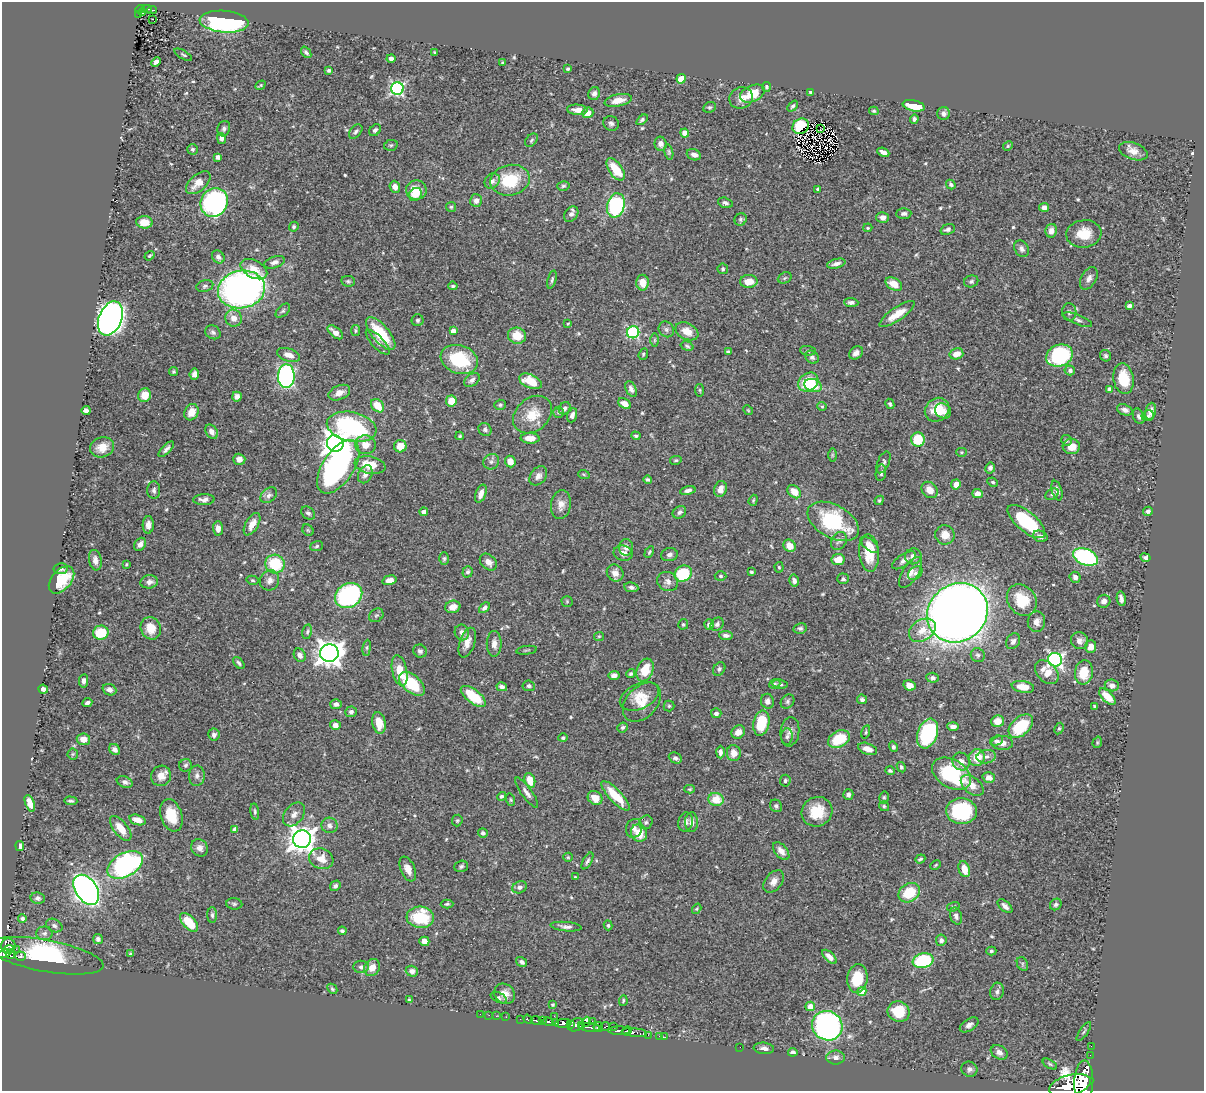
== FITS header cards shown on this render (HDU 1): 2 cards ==
NAXIS1  =                 1202
NAXIS2  =                 1089

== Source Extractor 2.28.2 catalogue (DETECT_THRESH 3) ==
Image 1202 x 1089 px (HDU 1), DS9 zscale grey, 1 PNG px = 1 image px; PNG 1206 x 1093 px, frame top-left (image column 1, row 1089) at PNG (2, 2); each listed source drawn as its Kron ellipse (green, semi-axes under 4 px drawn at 4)
Background 0.617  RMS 0.017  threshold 0.0522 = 3 sigma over >= 5 px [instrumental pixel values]
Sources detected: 561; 5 with non-positive FLUX_AUTO (blend fragments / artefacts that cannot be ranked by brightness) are neither listed nor drawn; of the other 556, the 500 brightest by FLUX_AUTO listed and drawn (56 fainter detections omitted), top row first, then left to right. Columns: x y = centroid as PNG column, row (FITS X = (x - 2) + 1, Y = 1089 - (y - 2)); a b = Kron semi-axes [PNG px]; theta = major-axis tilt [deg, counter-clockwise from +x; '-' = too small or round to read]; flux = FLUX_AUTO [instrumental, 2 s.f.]
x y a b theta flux
140 9 5 3 - 54
146 9 5 2 - 73
152 10 5 2 - 15
142 12 3 3 - 24
139 14 3 2 - 11
153 19 3 2 - 1.5
224 22 24 11 -5 220
306 52 6 3 -53 2.8
435 52 3 3 - 1.6
183 55 10 4 -31 2
391 58 4 3 - 4
156 62 5 4 - 4.8
503 62 3 3 - 1.6
568 69 3 3 - 1.7
329 70 4 3 - 3.2
681 79 4 4 - 24
261 85 5 4 - 1.5
766 87 5 4 - 1.7
397 89 6 6 - 200
811 92 4 4 - 2.6
594 94 7 5 64 4.4
752 94 13 8 23 29
741 98 12 10 22 9.2
618 100 14 6 11 12
793 106 6 4 50 2.3
914 106 11 5 -12 29
710 107 6 5 - 2.1
577 110 10 5 -4 8.7
874 111 5 3 - 1.4
588 113 5 5 - 11
944 113 6 6 - 4.5
914 119 4 4 - 2.9
642 120 6 4 38 2.3
611 123 8 7 - 3.5
801 126 8 7 - 39
224 129 8 6 72 3.6
820 129 2 2 - 1.4
375 130 7 5 49 2.8
356 132 8 5 49 2.9
685 133 4 4 - 12
221 138 5 4 - 5.4
531 140 8 5 44 2.3
661 144 7 6 - 4.7
391 145 7 5 12 2.3
1008 146 5 4 - 1.5
192 149 5 5 - 2.3
1133 151 15 8 -19 10
669 152 8 4 -77 1.9
883 152 6 4 -24 5.7
694 155 7 5 -25 5.6
218 157 4 4 - 5.4
616 169 13 6 -55 33
510 180 20 15 12 53
492 181 8 7 - 5.6
198 183 15 8 41 16
951 184 5 4 - 2.9
563 186 6 4 15 2
395 187 6 5 - 7.6
818 189 3 3 - 1.7
416 190 10 9 - 25
415 195 7 6 - 6.7
476 200 6 6 - 5.3
214 202 15 13 55 290
725 203 7 5 -16 3.2
616 205 12 8 75 130
451 207 5 5 - 1.8
1044 207 5 4 - 6
571 214 8 6 50 4.8
904 214 7 5 1 3.3
883 217 6 5 - 4.5
741 219 6 5 - 2.3
144 222 8 6 -6 14
294 227 5 4 - 2.2
868 228 4 3 - 1.3
948 229 7 5 20 3.6
1051 231 7 5 79 7
1084 234 17 13 7 25
1022 249 8 6 -57 4.5
149 256 5 4 - 1.7
218 257 7 6 - 3.8
274 262 10 5 18 4.9
836 264 9 4 14 5.5
254 269 14 8 -28 14
723 269 5 5 - 2.1
785 278 7 5 23 2.1
1089 278 12 7 61 5.9
552 280 9 4 74 2.3
348 281 7 5 -11 2.1
749 281 8 6 1 13
971 281 7 6 - 2.6
642 283 8 6 -89 14
894 284 9 6 -31 16
205 286 8 6 16 3
453 286 5 3 - 1.7
241 289 24 18 11 550
851 302 7 4 -2 3.4
1129 306 4 4 - 4.5
283 311 8 5 45 2.3
1069 312 9 7 -86 4.1
897 314 21 6 34 18
110 318 18 11 67 830
234 318 9 8 - 10
417 320 6 6 - 2.5
1078 320 15 5 -23 4.3
568 323 4 3 - 1.3
666 329 8 7 - 3.6
356 331 5 4 - 1.7
453 331 4 4 - 7
687 331 12 8 -26 13
213 332 8 6 -32 3.4
335 332 9 5 -39 8.3
633 332 6 6 - 120
381 334 20 8 -50 48
517 336 9 8 - 20
655 340 6 4 90 2.1
378 342 16 6 -46 6.2
687 346 7 4 -17 2
808 351 8 5 -6 2.1
728 352 4 3 - 1.6
856 353 7 6 - 6.4
643 354 6 4 70 1.5
956 354 7 5 14 11
289 355 12 6 -18 8.3
1059 356 14 10 22 110
1105 356 6 5 - 2.4
812 357 7 6 - 3.7
459 359 19 14 -19 67
1070 370 5 5 - 4.1
173 372 4 4 - 1.8
194 374 5 5 - 5.8
286 376 12 8 88 290
1123 379 15 10 -81 34
472 380 8 5 36 4.3
530 381 12 6 -24 24
808 382 11 8 37 48
813 386 9 6 -21 16
631 389 8 5 -64 4.6
1109 389 4 3 - 2.7
700 390 6 4 -82 1.5
339 393 11 7 22 8.8
145 395 7 6 - 15
237 397 5 5 - 6.2
451 401 5 5 - 19
625 404 7 5 -32 9.2
890 404 5 4 - 2.1
500 405 6 5 - 2.2
378 406 7 5 -47 20
822 406 5 4 - 1.4
565 408 6 5 - 3.6
748 410 5 4 - 1.3
937 410 13 11 40 23
1125 410 8 5 -19 4.7
86 411 4 4 - 5.8
943 411 8 7 - 7.4
1151 411 8 5 81 9.8
191 412 8 7 - 14
559 412 5 5 - 2.4
533 415 21 16 41 26
572 415 7 4 71 4.7
1139 416 8 5 -68 3.8
1148 416 6 5 - 2.6
352 427 25 14 -12 180
485 429 7 6 - 2.8
212 432 8 5 -57 5.5
460 436 4 3 - 1.4
636 436 4 3 - 2
530 438 9 5 -2 12
918 439 7 7 - 38
1066 440 5 5 - 2.2
335 443 8 8 - 1100
365 445 10 9 - 12
400 446 6 6 - 14
1071 446 8 7 - 14
102 447 12 10 19 13
166 449 10 4 46 3.9
961 452 5 4 - 1.5
832 455 6 4 -90 1.8
239 459 6 5 - 6.4
676 460 6 4 13 1.8
510 461 6 5 - 11
491 462 8 7 - 4
883 462 11 6 66 3.2
370 465 15 8 -10 25
338 467 30 15 57 260
990 468 5 5 - 3.1
881 473 8 5 80 3.4
365 474 9 6 64 6.4
584 475 6 3 -20 1.3
538 476 10 7 53 5.9
648 480 4 4 - 2.6
993 482 5 4 - 1.7
956 484 5 5 - 8.4
720 489 8 6 74 8.4
154 490 9 6 -88 3.5
688 490 8 4 12 4.1
930 490 9 7 -48 10
1057 491 10 5 -74 4.9
794 492 7 5 -43 15
481 494 9 5 70 7.9
977 494 5 4 - 8.4
1052 494 7 5 35 2.9
269 495 9 6 40 3.8
204 500 10 5 1 5
753 500 5 4 - 1.5
879 500 5 4 - 1.6
561 505 14 10 82 9.8
1148 511 5 4 - 3.2
424 512 4 4 - 6.9
679 512 7 5 33 3.3
308 513 8 5 -37 3
833 521 28 16 -29 88
1026 521 23 10 -40 73
252 524 12 6 60 12
148 525 9 5 87 6.3
218 528 7 5 -89 6.6
308 530 6 5 - 1.7
945 535 10 9 - 13
1040 536 7 5 -19 5
839 541 10 7 60 3.9
140 544 7 5 53 5.5
870 545 11 5 -39 7.2
317 546 6 5 - 2.1
789 546 6 5 - 15
626 547 8 7 - 5.4
649 552 6 3 60 1.6
623 553 9 7 -12 7.3
869 553 19 10 -86 24
669 555 8 6 12 4
913 556 8 8 - 7.3
1085 557 13 8 -20 150
444 558 6 5 - 2
1145 558 5 4 - 2.7
838 559 6 5 - 16
95 560 10 6 -80 6.3
904 560 13 6 33 5.3
488 562 10 7 -44 7.7
126 564 3 3 - 1.5
275 564 9 9 - 49
779 567 5 4 - 1.6
61 569 7 5 10 3.6
468 572 5 5 - 3
751 572 3 3 - 2.3
615 573 9 8 - 8
910 573 17 8 58 9
915 573 8 5 41 3.5
683 574 9 7 34 56
721 576 6 4 -2 1.9
1075 577 5 5 - 4.8
843 579 6 5 - 2.5
61 580 16 9 49 37
252 580 6 4 -14 1.8
270 580 10 9 - 6.7
389 580 7 4 15 7.6
794 581 6 5 - 4.3
149 582 9 6 8 5.9
668 582 11 9 -30 6.1
631 587 7 4 -9 3.8
349 595 14 11 33 160
1121 599 7 4 -80 4.6
1022 600 17 14 -52 34
567 601 5 5 - 1.5
1104 601 7 6 - 6.3
453 607 7 6 - 9.4
485 608 6 4 44 3.7
957 613 31 28 39 2300
376 615 8 6 40 2.2
1036 622 10 8 81 8
683 624 5 5 - 1.8
717 624 7 6 - 3.5
709 625 5 4 - 4
151 628 11 10 - 18
800 628 7 5 11 2.6
922 630 14 10 34 16
307 632 7 5 79 2.2
462 632 8 7 - 6.1
101 633 8 7 - 41
726 635 7 4 -6 3.9
599 636 5 4 - 1.3
1013 641 8 6 58 4
1079 641 9 8 - 5.2
467 643 15 7 71 10
494 644 12 7 -90 7.3
1091 647 6 5 - 8
367 648 8 4 82 2.3
527 650 10 2 7 1.6
420 651 7 6 - 3.5
329 653 9 9 - 1200
300 655 7 5 -59 5.5
978 655 7 6 - 2.8
1055 660 7 7 - 300
239 663 7 4 -50 2.8
719 669 7 5 56 2.7
400 670 15 7 -78 22
645 670 12 8 70 26
1047 672 14 9 -45 17
1084 672 12 9 82 24
631 674 4 4 - 2.3
614 675 5 4 - 5.2
933 678 6 5 - 2.9
84 681 7 4 81 4.3
412 684 15 8 -40 46
775 684 6 4 23 1.8
780 684 7 4 -7 2.3
909 685 6 5 - 8.7
1112 685 7 6 - 4.9
529 686 6 5 - 2.7
502 687 5 4 - 3.6
1023 687 11 6 -10 18
43 689 5 4 - 3.7
109 690 7 5 -20 5.1
473 696 15 7 -38 36
639 696 20 12 25 18
1107 697 10 5 -45 15
862 699 5 4 - 3.2
767 701 7 6 - 5.3
642 702 22 15 47 21
787 702 7 6 - 2.8
87 703 5 3 - 3.8
336 704 5 5 - 3.2
669 706 5 5 - 1.8
1095 706 3 3 - 1.7
351 712 5 5 - 3.9
716 713 5 5 - 3.7
997 721 6 5 - 7.6
379 723 11 6 -79 15
761 723 13 8 79 40
335 725 5 4 - 5.4
953 726 5 4 - 4.6
1021 726 14 9 42 48
622 727 5 4 - 2.2
1059 728 6 4 63 1.7
738 732 7 6 - 9.4
790 732 15 9 84 7.5
866 732 7 4 76 1.7
928 733 15 10 70 120
214 735 6 6 - 4.6
787 737 8 5 84 3.2
563 738 4 4 - 2.1
83 739 7 6 - 8.7
839 739 11 8 28 39
996 741 7 5 16 2.3
1097 742 6 4 72 1.6
1002 743 11 7 -2 9
893 747 5 4 - 2.7
115 749 6 5 - 5.3
868 749 10 5 -21 9.1
720 752 6 4 89 3.9
734 753 8 7 - 11
73 754 5 5 - 1.6
977 757 9 7 77 21
986 757 10 6 8 4.9
675 758 7 5 -25 3.6
961 761 9 8 - 8.4
186 765 6 6 - 2.5
901 767 5 4 - 2.1
890 771 5 4 - 2.1
951 774 21 14 -30 100
161 776 10 10 - 10
197 776 10 8 87 5.2
989 778 6 5 - 7.6
530 780 7 5 -70 19
785 781 6 5 - 3
125 782 8 5 -21 3.9
972 786 13 8 -41 11
690 789 5 4 - 1.3
527 793 18 5 -54 6
848 794 5 5 - 4.3
501 796 4 4 - 2.6
615 796 19 6 -46 31
884 797 6 4 75 1.8
595 798 8 6 -37 12
511 800 6 4 -72 1.5
716 800 7 6 - 24
71 801 7 3 -3 2.1
30 803 9 4 -69 13
776 806 7 5 -50 2.8
884 806 5 5 - 1.8
255 811 8 4 -82 2.2
961 811 15 13 -5 110
817 812 16 14 32 30
294 814 13 9 51 7.6
171 815 16 10 -73 32
137 820 8 5 -18 12
457 820 6 5 - 1.8
646 822 7 6 - 3.2
686 822 10 7 76 4.8
692 822 10 6 -89 6.9
329 825 8 7 - 5.2
121 828 15 7 -52 18
634 828 9 8 - 5.8
235 829 4 4 - 7.9
483 833 5 4 - 3.2
639 833 9 8 - 21
302 839 9 9 - 1300
20 846 5 4 - 6
200 848 9 8 - 6.6
781 851 10 6 -50 7.2
568 857 5 4 - 1.4
321 859 12 10 -20 15
920 859 5 3 - 2.2
587 861 9 4 60 3.1
125 865 19 11 28 220
936 865 5 3 - 1.3
461 866 7 5 19 2.6
408 869 13 7 -67 9.2
964 869 8 5 -71 17
575 877 4 4 - 1.3
774 881 12 8 52 8
335 886 5 5 - 3.3
520 887 7 6 - 3.8
86 890 17 10 -55 660
909 893 11 9 33 39
38 898 7 6 - 3.5
234 904 8 5 -3 2.5
447 904 6 4 1 1.9
1056 904 6 5 - 2.6
1005 906 9 5 -43 4.9
953 907 6 4 17 1.6
697 909 5 4 - 1.4
212 915 7 5 -89 2.5
956 916 9 5 -72 4.2
420 917 13 10 -5 59
22 918 4 4 - 3.6
189 922 11 6 -48 30
608 925 5 4 - 1.7
54 926 8 6 -25 4.2
566 927 16 4 -5 4.9
342 931 4 3 - 2.5
44 933 8 7 - 4.1
98 939 5 5 - 2.9
941 940 5 5 - 3.5
424 941 5 4 - 9.4
8 946 7 7 - 320
8 949 5 3 - 170
16 949 2 2 - 32
991 951 5 4 - 1.9
4 953 6 4 14 250
11 954 5 3 - 190
130 954 4 3 - 1.9
20 956 5 5 - 180
46 956 59 16 -10 320
829 957 9 4 -43 6.6
923 961 10 7 12 83
522 962 6 4 -33 3.6
1022 964 7 5 -63 2.1
361 967 8 6 1 4.1
372 967 9 7 54 12
412 971 6 5 - 4.2
857 979 14 10 83 35
332 989 6 4 -45 1.8
997 991 9 6 76 3.7
862 992 4 4 - 21
505 994 11 9 -42 9.7
499 998 9 5 -27 2.3
409 1000 4 3 - 1.4
623 1001 5 3 - 1.8
552 1005 4 4 - 1.6
810 1006 5 4 - 12
899 1011 11 10 - 37
480 1014 2 2 - 4.1
489 1015 2 2 - 5.6
496 1016 4 2 - 4.7
554 1016 2 2 - 8.9
506 1017 2 2 - 6.8
520 1019 2 2 - 40
528 1019 5 3 - 160
536 1021 5 3 - 220
543 1021 4 3 - 170
548 1021 5 3 - 400
592 1021 2 2 - 14
586 1022 5 3 - 36
555 1023 3 3 - 130
563 1023 8 4 3 650
571 1025 4 2 - 160
576 1025 9 6 25 180
969 1025 10 6 32 5
581 1026 4 3 - 150
614 1026 3 2 - 54
827 1026 15 14 - 280
589 1027 11 3 -6 350
598 1027 5 4 - 250
605 1027 5 3 - 94
619 1031 11 3 0 540
627 1031 5 3 - 240
634 1032 12 3 -5 340
1084 1032 11 4 55 2.3
648 1035 2 2 - 9.4
659 1036 2 2 - 10
665 1037 3 2 - 11
1091 1046 2 2 - 5.5
740 1047 2 2 - 110
764 1048 10 5 -6 5
793 1052 5 4 - 4.4
999 1052 9 6 -31 6.8
1090 1055 2 2 - 5.1
836 1058 9 7 0 5.3
1050 1064 8 4 -30 2
969 1069 8 7 - 4
1084 1083 22 9 88 3300
1070 1085 21 10 15 3700
At the frame edge (FLAGS 8, measured only in part): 1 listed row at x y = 1084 1083
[56 fainter detections neither listed nor drawn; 5 non-positive-flux detections neither listed nor drawn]